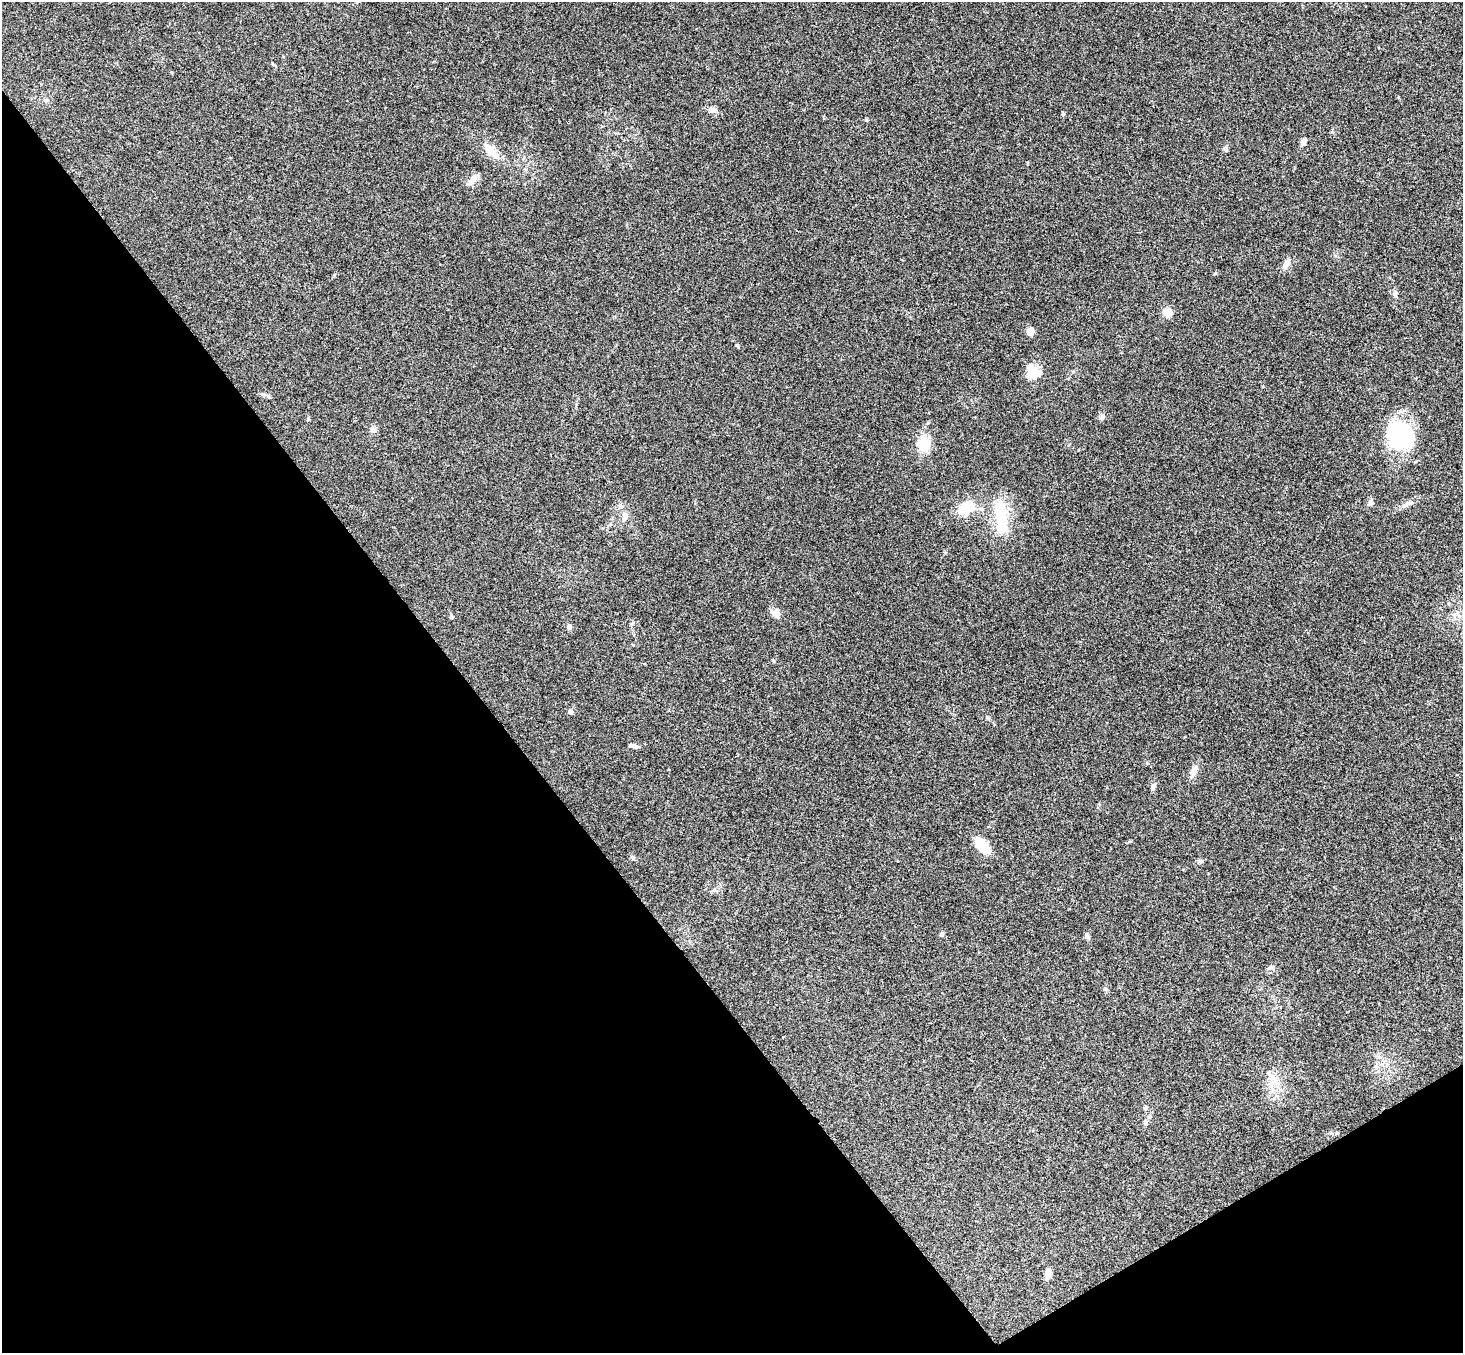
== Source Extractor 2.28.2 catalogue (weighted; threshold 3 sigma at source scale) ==
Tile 14 of 4 x 4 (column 2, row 4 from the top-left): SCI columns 1515-2975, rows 331-1681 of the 5946 x 5927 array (HDU 1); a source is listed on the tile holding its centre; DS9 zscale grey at full resolution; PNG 1465 x 1355 px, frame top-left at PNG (2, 2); no overlay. Shown black and unused: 35% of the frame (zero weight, under 3 of 4 exposures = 6% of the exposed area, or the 3 px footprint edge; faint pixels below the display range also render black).
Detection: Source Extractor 2.28.2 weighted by HDU 2 'WHT'; one run over the whole footprint, this tile lists its part. Background 0.208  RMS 0.0083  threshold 0.0373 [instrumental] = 3 sigma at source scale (4.5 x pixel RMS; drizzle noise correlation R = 1.50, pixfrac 1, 0.05/0.05 arcsec/px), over >= 5 px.
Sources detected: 42; all 42 listed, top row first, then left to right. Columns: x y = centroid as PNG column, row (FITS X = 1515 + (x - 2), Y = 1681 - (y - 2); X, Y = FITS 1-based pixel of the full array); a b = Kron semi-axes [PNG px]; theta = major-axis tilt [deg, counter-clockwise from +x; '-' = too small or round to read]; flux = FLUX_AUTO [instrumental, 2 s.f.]
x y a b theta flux
713 110 10 7 -16 4.2
1303 142 8 6 56 3.3
1225 149 7 5 -50 1.7
491 150 18 9 -44 12
473 179 15 7 51 5.8
1286 264 15 7 65 4.2
1395 294 8 5 -81 2.1
1167 313 5 4 - 32
1030 332 9 6 62 6.5
737 345 5 3 - 1.1
1033 372 17 14 -53 15
1102 417 8 6 42 2.3
308 419 5 4 - 0.91
373 430 9 7 -73 2.7
1400 436 28 23 -35 88
924 444 18 16 83 17
1371 503 8 7 - 2.3
1406 505 12 5 36 3
621 506 6 6 - 2.4
966 508 21 13 33 19
625 517 13 5 77 3.1
1001 518 51 16 -84 29
776 613 13 10 -40 4.9
452 617 6 5 - 1.3
569 627 6 6 - 2.6
773 661 5 4 - 0.9
570 711 4 4 - 5.7
633 746 12 5 -6 2.6
1194 771 14 9 65 5.3
1153 787 8 6 77 2.9
982 846 22 11 -41 14
632 857 6 4 -45 1.3
1200 861 7 5 -19 1.6
941 935 5 5 - 1.8
1087 936 9 5 -64 1.9
1271 967 9 5 6 2.1
1105 989 5 5 - 1.4
1269 1073 8 4 -82 1.8
1274 1082 11 5 54 4
1145 1107 6 5 - 1.3
1145 1122 7 5 78 1.8
1048 1272 11 8 72 4.4
Unlisted compact peaks at least as high as the median listed source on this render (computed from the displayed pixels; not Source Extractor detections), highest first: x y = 866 120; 1063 114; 987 717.